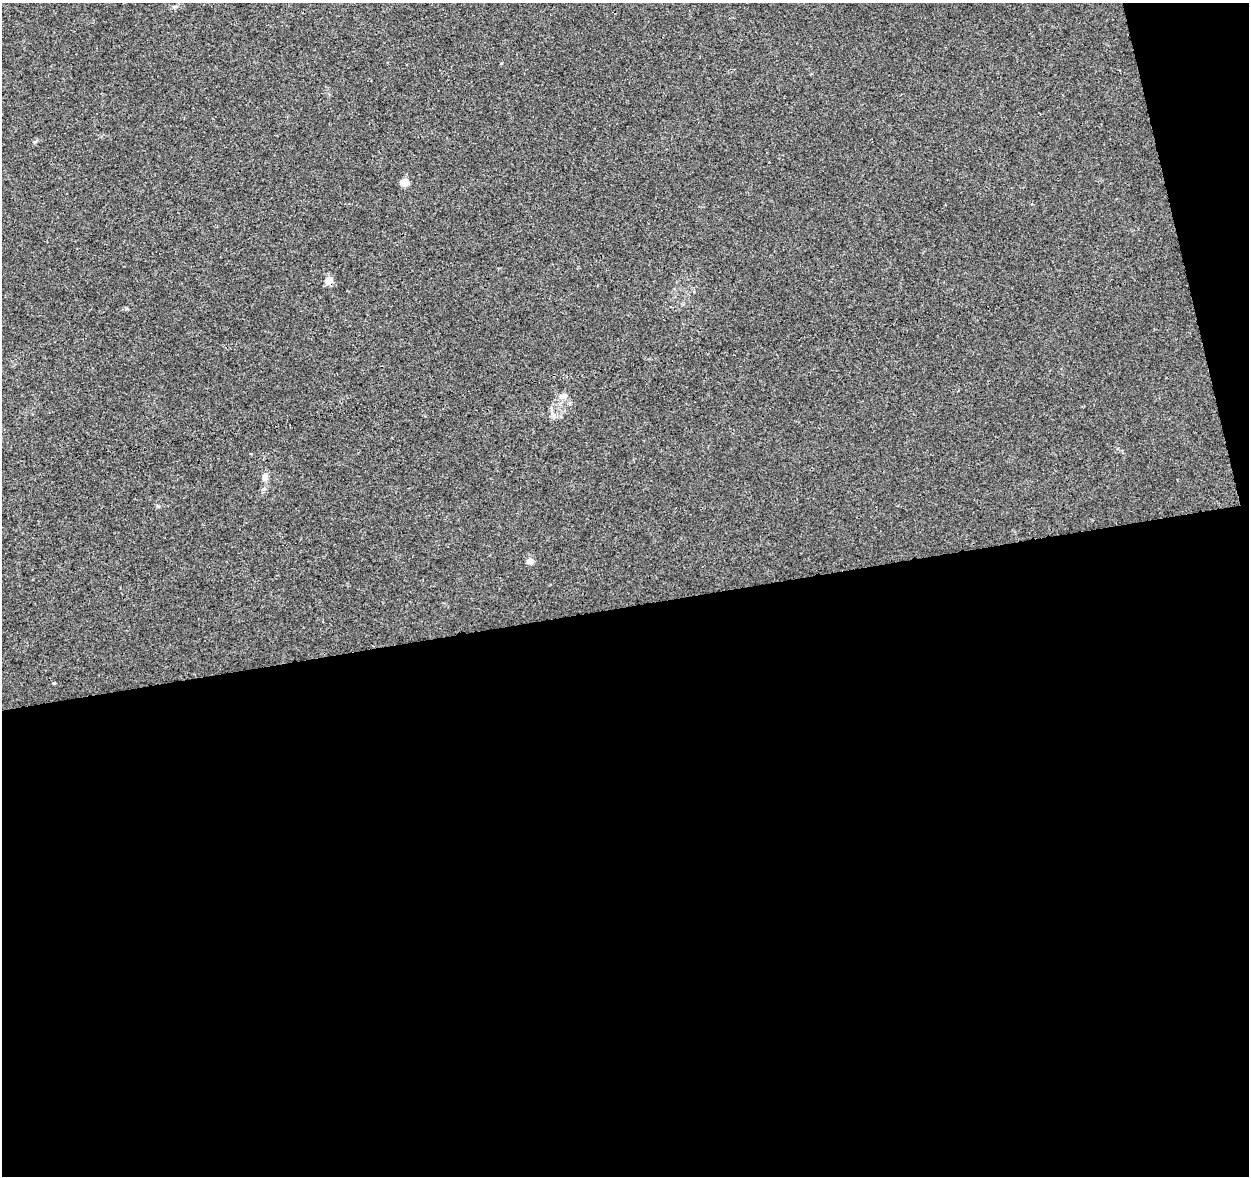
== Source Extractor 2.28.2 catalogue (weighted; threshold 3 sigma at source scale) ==
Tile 16 of 4 x 4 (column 4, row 4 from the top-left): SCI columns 3798-5044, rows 98-1271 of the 5100 x 4843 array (HDU 1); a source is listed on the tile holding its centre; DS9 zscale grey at full resolution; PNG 1251 x 1178 px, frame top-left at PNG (2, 3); no overlay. Shown black and unused: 51% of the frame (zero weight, under 3 of 4 exposures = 5% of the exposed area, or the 3 px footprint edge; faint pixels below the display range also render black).
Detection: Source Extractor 2.28.2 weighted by HDU 2 'WHT'; one run over the whole footprint, this tile lists its part. Background 0.0053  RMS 0.0027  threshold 0.012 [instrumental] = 3 sigma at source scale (4.5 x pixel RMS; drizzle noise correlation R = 1.50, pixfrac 1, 0.0396/0.0396 arcsec/px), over >= 5 px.
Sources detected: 8; all 8 listed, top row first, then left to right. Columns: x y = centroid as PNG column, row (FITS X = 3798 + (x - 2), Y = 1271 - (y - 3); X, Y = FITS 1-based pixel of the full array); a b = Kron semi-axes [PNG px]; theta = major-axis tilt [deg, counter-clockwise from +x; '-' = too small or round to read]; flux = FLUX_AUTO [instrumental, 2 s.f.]
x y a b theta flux
404 183 5 5 - 6.8
329 280 8 7 - 2.4
563 396 12 7 19 1.3
553 416 8 6 -68 0.77
265 476 11 7 82 1.2
158 506 6 3 -70 0.3
530 561 5 5 - 2.8
54 683 4 3 - 0.24
Overlapping masked pixels (flux is a lower limit): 1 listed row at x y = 329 280